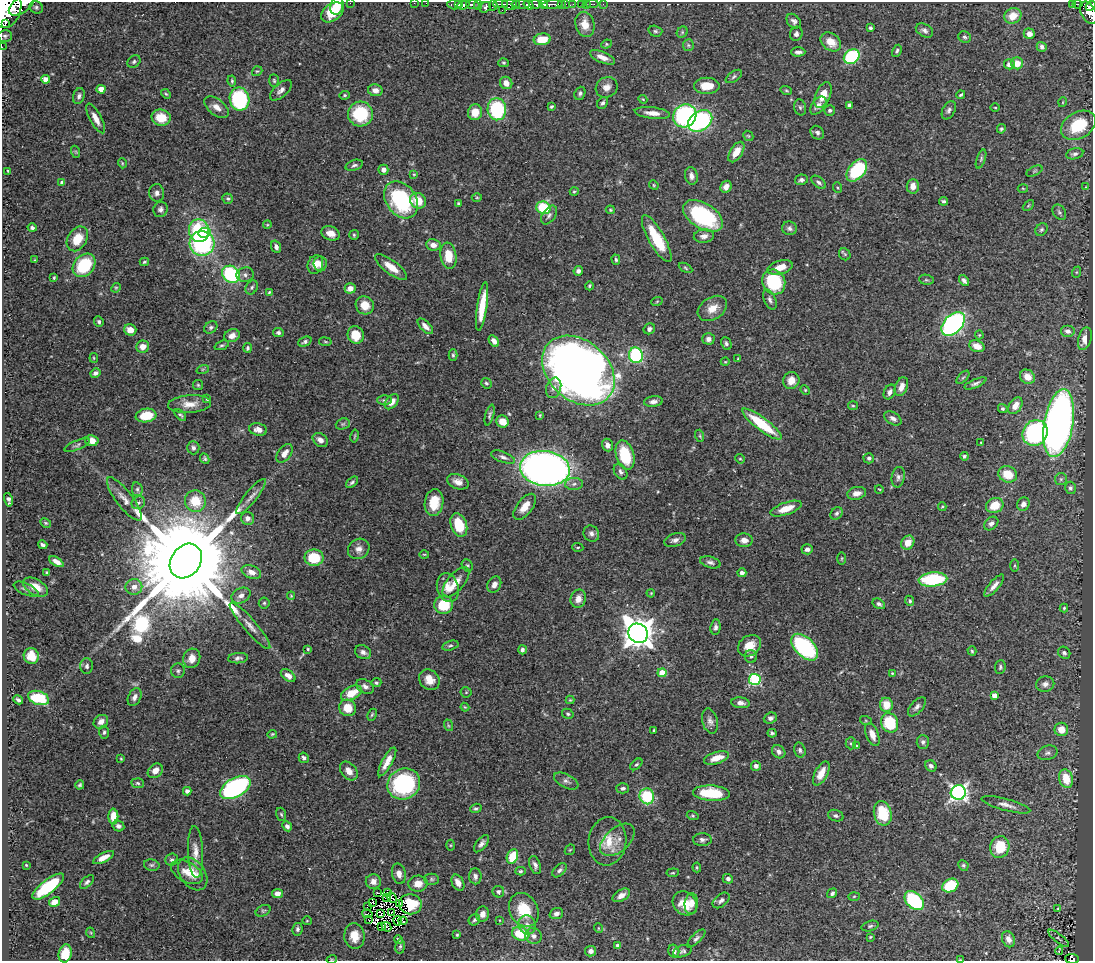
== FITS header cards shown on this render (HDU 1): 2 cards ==
NAXIS1  =                 1091
NAXIS2  =                  959

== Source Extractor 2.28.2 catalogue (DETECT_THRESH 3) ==
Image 1091 x 959 px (HDU 1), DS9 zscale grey, 1 PNG px = 1 image px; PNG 1095 x 963 px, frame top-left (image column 1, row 959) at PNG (2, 2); each listed source drawn as its Kron ellipse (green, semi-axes under 4 px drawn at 4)
Background 0.447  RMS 0.021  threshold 0.062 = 3 sigma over >= 5 px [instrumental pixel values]
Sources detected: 501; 5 with non-positive FLUX_AUTO (blend fragments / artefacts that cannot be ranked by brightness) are neither listed nor drawn; the other 496 listed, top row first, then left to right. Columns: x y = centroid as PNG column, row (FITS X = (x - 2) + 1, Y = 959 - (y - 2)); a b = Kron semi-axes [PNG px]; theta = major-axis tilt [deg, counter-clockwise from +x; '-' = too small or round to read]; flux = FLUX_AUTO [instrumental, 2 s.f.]
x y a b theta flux
350 3 2 2 - 52
414 3 2 2 - 6.3
426 3 2 2 - 5.2
500 4 7 3 0 140
510 4 8 5 -18 190
516 4 4 3 - 60
521 4 9 3 -5 63
535 4 6 3 -16 150
543 4 4 3 - 150
553 4 10 3 5 300
562 4 3 2 - 26
565 4 3 3 - 25
573 4 2 2 - 4.2
581 4 3 2 - 13
586 4 2 2 - 4
592 4 6 2 0 6.8
603 4 2 2 - 3.7
1078 4 5 3 - 48
21 5 14 8 34 1100
455 5 7 5 -2 63
459 5 3 3 - 120
463 5 6 4 18 260
473 5 6 3 -3 230
478 5 5 2 - 54
493 5 5 4 - 110
529 5 5 4 - 370
1072 5 3 2 - 11
337 6 9 6 71 15
1091 6 6 3 43 140
36 7 7 6 - 3.1
485 7 6 5 - 160
7 10 18 13 69 3200
502 10 3 2 - 3.8
332 12 12 8 37 35
1089 13 12 7 -63 320
1013 16 9 7 28 19
794 21 8 6 -46 4.7
5 24 3 2 - 90
585 24 13 9 -76 21
870 28 4 4 - 2.5
924 30 9 6 -29 4.8
655 31 7 5 -15 2.7
682 32 6 5 - 2.3
796 34 7 6 - 4
1029 34 6 5 - 8.8
5 36 7 6 - 3.1
964 37 6 5 - 3.1
542 39 8 6 8 28
831 42 11 8 -38 20
606 44 5 4 - 1.8
688 45 6 5 - 2.7
2 47 2 2 - 5.2
1042 47 5 4 - 3.7
897 51 6 4 63 2.7
798 52 7 4 2 4.8
602 57 13 5 -23 10
852 57 8 6 37 120
134 62 7 5 42 2.9
503 63 5 4 - 2.1
1017 63 6 6 - 20
1009 64 5 5 - 7.5
257 71 5 4 - 1.9
734 76 9 5 35 3.2
45 79 4 4 - 13
232 81 5 3 - 1.9
274 81 6 4 -85 2.2
506 83 6 6 - 11
707 86 13 8 0 24
607 87 11 10 - 10
101 89 4 4 - 19
281 90 13 6 42 7
375 90 7 6 - 7.5
786 90 6 4 -17 1.7
580 93 7 5 69 3.4
166 94 6 3 -44 1.7
345 95 5 4 - 1.8
823 95 13 7 66 18
961 95 4 3 - 2
79 96 8 5 71 4.6
239 99 11 10 - 160
643 99 4 3 - 1.4
1063 102 5 3 - 1.1
602 103 6 5 - 3.5
849 105 4 4 - 3.4
818 106 10 6 51 7.4
217 107 14 8 -38 11
551 107 4 3 - 2.4
800 107 8 6 -73 3.3
995 108 4 3 - 1.3
497 109 11 9 -84 110
830 110 5 5 - 3.3
949 110 10 6 63 4.3
475 112 8 7 - 20
652 113 18 5 -6 13
360 114 12 12 - 75
685 116 12 11 - 210
96 118 16 5 -62 12
161 118 9 8 - 28
700 121 13 9 34 180
1078 125 19 13 30 59
1001 129 5 4 - 2.3
817 133 7 6 - 4.2
748 136 6 4 -43 1.7
76 152 6 4 -71 1.8
736 152 11 6 58 18
1075 154 9 5 12 4.7
981 159 10 4 70 3.1
122 163 5 3 - 1.4
354 165 9 5 18 3.5
383 170 5 5 - 6.2
857 170 13 8 50 100
8 171 4 3 - 1.3
1034 171 8 4 27 2.4
414 174 4 3 - 1.2
691 176 9 6 -78 6.6
801 180 6 5 - 4.1
819 182 8 5 -41 3.9
62 183 4 4 - 4.6
654 185 5 4 - 1.6
913 186 7 6 - 8.8
726 187 6 5 - 8
1085 187 3 2 - 0.94
838 188 5 3 - 1.5
1023 188 5 3 - 1.3
574 191 4 4 - 1.6
157 193 9 7 -83 5.7
477 198 5 3 - 1.4
228 199 5 5 - 2.3
401 200 20 15 -53 140
418 201 8 7 - 25
944 201 4 4 - 2.5
458 203 4 3 - 1.6
1028 205 6 4 45 1.8
543 208 7 6 - 69
160 209 8 7 - 4.7
610 210 4 3 - 1.8
1059 212 8 6 -54 3.1
549 215 10 6 56 4.8
703 216 22 12 -32 150
267 225 4 3 - 1.3
32 228 4 4 - 3.1
789 228 7 7 - 4.3
1041 230 7 5 45 2.8
199 231 11 10 - 92
204 233 6 5 - 29
330 233 9 7 -20 11
354 235 5 5 - 2
704 236 10 6 6 7.2
77 239 13 9 58 29
657 239 26 8 -60 61
202 243 12 12 - 200
433 245 7 6 - 9.2
276 247 6 4 -71 5.3
845 254 6 5 - 2
448 256 13 8 -81 27
35 260 4 3 - 1.3
616 260 5 4 - 2.4
144 262 4 3 - 1.6
315 264 9 7 68 12
320 264 7 6 - 8.9
84 265 13 10 48 77
391 267 19 7 -37 20
780 267 13 7 15 16
686 268 7 4 -29 1.9
578 271 5 4 - 4.8
1077 272 6 4 70 1.8
231 274 9 8 - 120
245 275 9 7 8 4.8
54 278 4 3 - 1.6
926 280 7 5 -7 2.4
964 280 6 4 -53 3.7
774 282 13 11 -62 85
589 286 4 3 - 2.1
252 287 7 5 59 3.1
116 288 5 4 - 1.6
350 288 5 5 - 12
269 292 3 3 - 1.4
770 300 10 6 -67 4.8
657 301 6 3 20 1.5
365 305 9 8 - 20
482 306 24 5 82 35
712 308 16 11 33 18
99 322 5 4 - 2.9
953 324 14 9 47 320
425 326 10 5 -46 7.2
211 327 7 5 33 3.5
649 329 6 5 - 4.7
130 330 6 5 - 13
1068 331 7 6 - 5.6
278 333 5 4 - 3.6
356 335 9 8 - 26
979 335 4 4 - 1.5
232 336 8 6 23 9.9
708 339 6 5 - 6.1
1085 339 11 6 74 13
494 341 6 4 -57 7.6
305 342 7 4 22 3.3
325 342 6 3 -9 1.6
726 343 6 5 - 3.6
222 345 7 4 21 2.5
977 346 8 5 -21 15
143 347 6 6 - 12
247 348 5 4 - 2.1
453 355 6 4 -90 2.2
636 355 8 7 - 130
94 358 5 4 - 1.5
738 359 3 2 - 1.4
725 362 4 3 - 1.2
203 369 6 4 19 2.1
578 370 40 30 -41 1500
95 373 5 4 - 4.3
963 377 8 4 47 2.1
1027 377 8 6 -37 15
791 380 8 8 - 13
486 383 5 5 - 2.5
975 383 12 4 23 4
198 385 5 5 - 2
901 387 10 6 69 12
554 388 10 7 72 7.2
805 390 5 4 - 1.5
890 392 8 5 64 6.4
207 399 4 4 - 2
384 400 7 5 -1 3.2
392 402 8 5 49 11
653 402 9 5 7 6.5
190 404 21 9 4 16
853 406 5 4 - 1.6
1015 406 9 6 56 11
1003 409 5 4 - 2.3
180 415 7 4 -45 2.6
490 415 10 4 75 3.2
540 415 4 3 - 1.3
146 416 10 7 9 35
893 418 9 6 -33 6
502 421 6 6 - 16
1059 423 34 14 80 800
343 424 7 5 21 2.5
762 424 24 6 -37 63
258 430 9 6 -11 7.3
1035 433 13 12 - 220
355 436 7 2 79 1.5
700 436 6 4 -72 1.9
320 440 8 6 -36 8.1
92 441 7 5 -10 16
981 442 4 3 - 1.1
77 445 13 4 23 3.7
607 445 6 5 - 6.9
193 448 6 6 - 4.2
284 453 10 6 54 10
625 455 15 9 -73 55
964 456 4 3 - 2.5
503 457 12 5 -21 5.3
869 458 5 5 - 3.1
205 459 6 4 -64 2.5
740 459 5 4 - 1.6
545 468 25 17 -7 910
621 472 8 6 -58 4.1
1008 474 9 8 - 28
898 477 10 6 81 4.7
1061 479 6 6 - 3.2
352 482 7 4 39 3.1
458 482 11 7 -20 9.9
574 484 9 6 3 4.7
1070 488 6 5 - 3.5
137 489 7 5 -78 3.1
879 489 4 3 - 1.1
857 493 9 6 11 9.3
251 497 22 6 51 9.8
124 499 26 8 -53 15
8 500 7 4 -78 4.4
195 501 11 10 - 35
138 503 7 6 - 4
434 503 13 9 82 31
1023 504 7 6 - 7.5
995 505 9 7 26 28
525 507 15 7 52 16
942 507 4 4 - 1.5
786 509 16 6 19 20
837 513 7 5 45 3.1
248 518 6 6 - 6.5
46 523 6 4 -27 1.9
991 523 8 6 41 5.4
459 525 12 8 -71 46
591 533 8 7 - 5.6
675 540 11 6 19 6.1
744 540 8 7 - 8.6
908 543 7 6 - 16
43 545 5 3 - 3.1
578 547 5 3 - 1.5
359 549 11 10 - 9.9
807 549 5 5 - 5.4
424 554 5 3 - 1.3
314 558 9 8 - 51
842 558 6 3 89 1.4
186 561 18 14 54 55000
56 562 8 4 -31 8.2
710 562 10 5 -16 4.7
467 565 6 5 - 2
1014 566 6 3 90 1.8
251 572 10 6 -20 9.1
47 573 4 3 - 2
742 573 4 4 - 4.4
933 579 14 7 5 110
456 582 18 8 50 17
494 584 8 6 61 7.5
994 586 14 5 49 7.9
35 587 14 7 -30 17
134 587 8 8 - 10
448 588 14 10 -72 18
26 589 13 5 -24 5
651 593 4 3 - 1.1
241 595 10 7 27 8
291 596 4 4 - 1.5
578 599 9 7 76 11
910 601 5 4 - 3
264 603 5 5 - 2.3
879 604 7 4 -31 3.4
444 605 9 9 - 44
1064 608 4 4 - 1.7
250 626 30 6 -49 14
716 627 7 5 84 4.3
638 633 10 9 - 2300
450 646 8 4 17 2.8
749 646 12 10 36 23
805 647 16 9 -46 160
308 649 4 4 - 1.5
522 650 4 4 - 3.7
972 651 4 4 - 1.9
363 652 8 6 -27 5.6
1064 653 6 5 - 3.6
31 656 8 7 - 22
751 657 6 6 - 3.1
192 658 10 8 68 14
238 658 10 5 5 4.2
87 666 8 6 89 3.8
1000 667 7 5 84 2.6
178 671 7 7 - 3.7
662 673 4 4 - 33
892 673 4 3 - 1.4
288 676 8 5 -38 7.3
429 680 11 9 -43 16
755 680 6 5 - 140
376 683 5 4 - 2.4
1045 684 9 7 13 6.1
365 686 9 6 -30 6.4
466 692 5 5 - 1.6
351 693 11 6 26 29
994 696 4 4 - 11
135 697 9 6 63 5.7
39 698 11 6 -18 66
18 700 5 3 - 3.2
570 700 4 4 - 1.6
741 703 9 5 -7 5.6
886 705 7 6 - 22
465 707 4 3 - 1.4
917 707 11 6 49 5.1
348 708 8 8 - 21
568 714 6 5 - 2.3
372 715 6 4 63 2
770 718 7 5 20 4.1
710 721 13 7 -75 6.8
866 721 6 4 -19 1.6
101 722 8 6 35 8.4
890 723 10 8 -67 72
448 725 6 4 -71 1.9
1061 729 7 6 - 17
654 730 3 3 - 1.7
104 732 7 4 87 2.9
772 733 4 3 - 2.3
272 734 5 3 - 1.5
872 735 12 6 -69 13
923 742 7 6 - 4.1
851 743 6 5 - 2.5
857 746 4 4 - 1.4
800 750 7 5 -74 3.5
779 752 7 6 - 5.7
1048 753 10 7 15 5.1
304 758 5 5 - 3.6
717 758 13 5 17 17
121 759 3 3 - 1.3
387 762 16 5 61 13
636 764 7 4 42 2.3
756 766 5 5 - 5.3
931 766 6 5 - 4.3
155 771 8 6 42 12
349 771 10 7 -50 9.2
821 773 13 6 62 17
1066 779 9 7 -74 30
566 781 13 6 -27 5.8
138 783 6 5 - 2.6
404 784 17 15 31 180
80 785 5 4 - 2.3
235 788 16 9 28 280
623 788 6 5 - 3.6
187 791 4 4 - 4.4
958 792 7 7 - 470
711 793 18 8 -3 52
647 796 8 7 - 64
1006 805 25 6 -15 9.5
476 808 6 4 19 2.8
883 813 12 8 -76 51
281 814 7 5 -72 2.3
113 816 8 5 -89 16
693 816 6 4 -18 1.9
836 816 8 5 -18 3.4
118 826 6 5 - 4.5
287 826 5 4 - 4.4
617 840 20 12 42 16
702 840 9 6 2 5
607 841 24 19 84 35
482 844 10 5 52 5.1
450 845 5 3 - 1.3
1000 847 11 9 72 47
570 850 6 4 43 1.7
195 852 26 7 -87 14
512 856 7 5 67 41
103 857 11 5 27 12
172 860 6 6 - 2.9
26 865 3 3 - 1.1
152 865 8 5 -12 3.2
535 865 9 5 -71 5.5
963 865 5 5 - 2.3
697 867 5 4 - 1.7
560 870 8 5 44 4.1
520 871 5 4 - 2.3
187 872 17 10 -29 14
673 873 6 4 6 1.9
193 874 18 12 -54 22
399 874 10 6 -77 7.6
475 876 8 6 -85 5.2
432 879 7 5 -1 2.7
728 879 5 5 - 4.4
373 881 7 7 - 8.6
87 882 8 4 43 3.6
458 883 8 5 -63 9.6
418 884 9 8 - 13
950 886 8 6 28 54
48 887 19 7 38 90
498 892 6 5 - 3.5
277 893 5 4 - 9.5
377 893 3 2 - 0.5
387 893 3 2 - 0.57
832 893 5 4 - 3.2
621 895 9 5 31 9.6
854 896 5 3 - 1.5
387 898 4 2 - 1.4
392 898 5 2 - 0.67
721 900 10 6 40 4.9
914 901 11 7 -45 140
54 902 6 4 33 11
373 902 2 2 - 1
685 903 13 11 -45 25
399 904 4 3 - 0.58
410 904 11 10 - 27
691 904 10 6 82 11
367 907 4 3 - 1.6
1058 908 2 2 - 0.96
524 910 18 14 -61 45
263 911 8 5 28 2.3
392 913 3 2 - 1.1
367 914 5 2 - 4.3
380 914 4 3 - 0.19
482 914 8 6 77 8.7
556 914 7 5 21 5.3
368 920 3 2 - 0.8
474 920 6 5 - 3
499 920 3 2 - 0.89
307 921 4 4 - 1.4
397 921 5 2 - 1.2
403 921 4 2 - 1.9
527 925 9 8 - 7.9
870 926 9 5 16 2.9
382 927 3 2 - 1.4
386 927 5 2 - 0.15
598 928 5 3 - 1.2
297 929 6 5 - 3.3
91 933 5 3 - 1.3
521 934 9 6 -15 47
457 935 3 3 - 1.6
354 936 13 10 -84 18
534 936 8 7 - 6.1
870 937 3 3 - 1.4
696 938 12 4 45 4
1059 938 13 3 -38 1.9
1008 939 8 6 -66 9.5
398 940 4 3 - 2.8
400 946 7 4 82 2.5
617 946 3 3 - 3.8
591 951 5 5 - 5.3
674 951 6 5 - 6.1
683 951 10 5 20 3.6
1059 951 4 2 - 2.4
65 953 9 6 76 29
332 959 5 3 - 1.3
1072 959 7 5 -4 79
960 960 4 2 - 1.1
At the frame edge (FLAGS 8, measured only in part): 10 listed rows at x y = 350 3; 414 3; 426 3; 21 5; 1091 6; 7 10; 2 47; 332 959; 1072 959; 960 960
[5 non-positive-flux detections neither listed nor drawn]